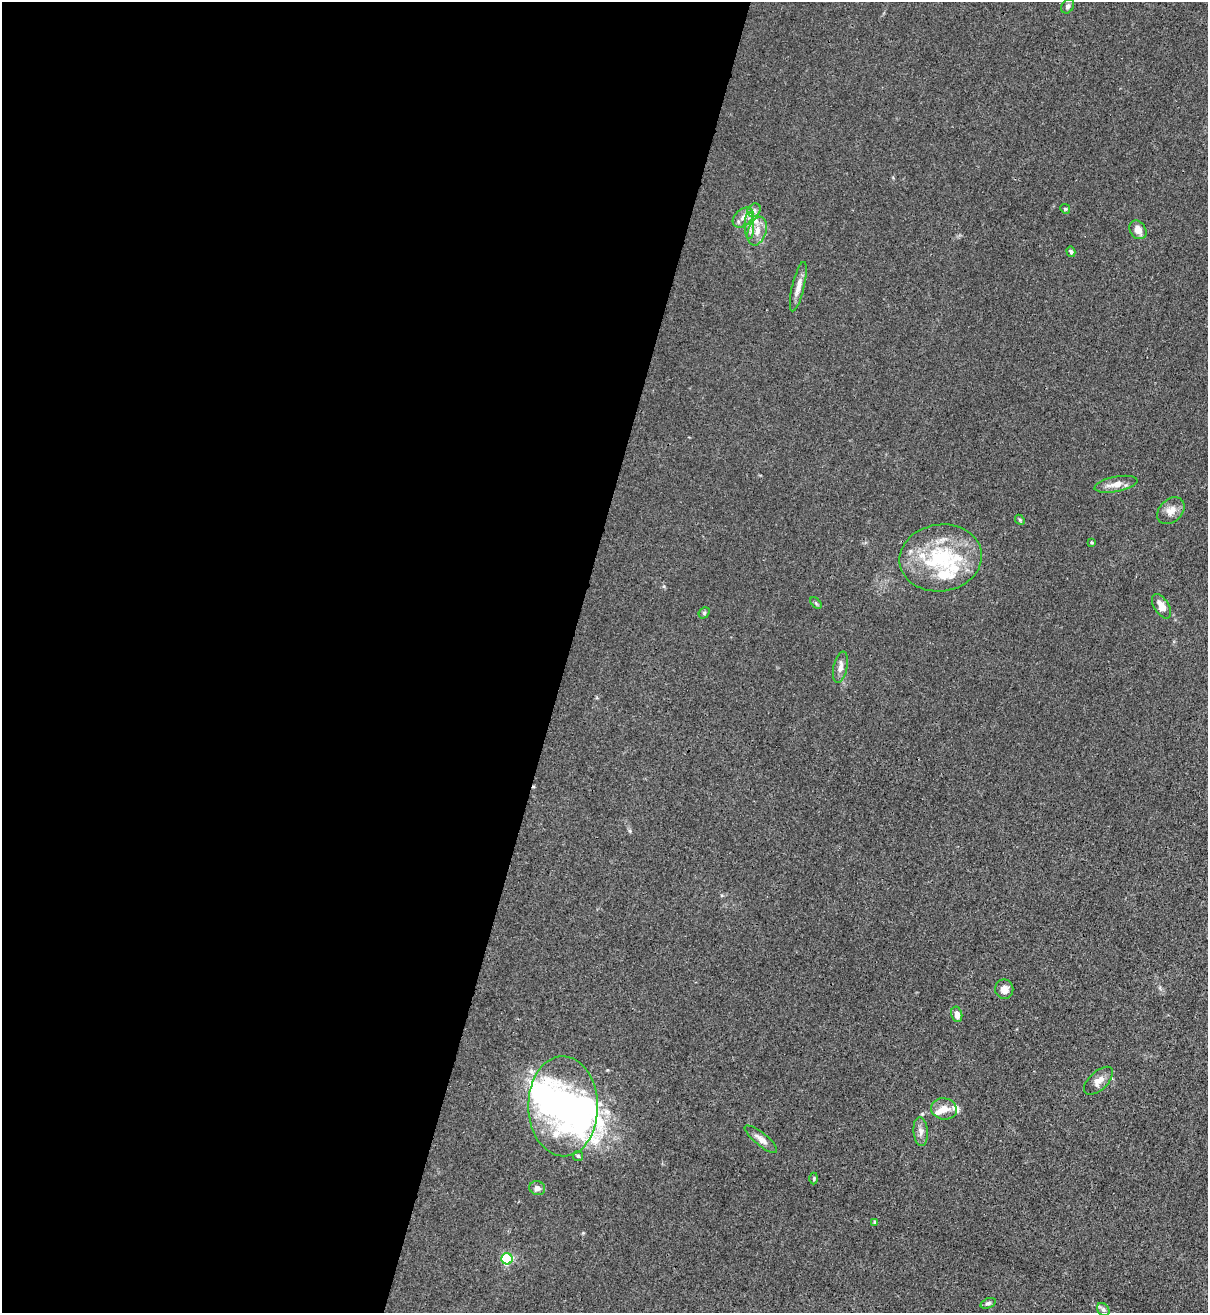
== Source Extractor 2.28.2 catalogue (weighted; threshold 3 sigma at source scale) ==
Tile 5 of 4 x 4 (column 1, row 2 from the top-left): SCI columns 216-1421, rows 2653-3963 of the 5381 x 5304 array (HDU 1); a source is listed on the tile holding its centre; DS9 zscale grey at full resolution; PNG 1210 x 1315 px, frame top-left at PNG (2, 2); each listed source drawn as its Kron ellipse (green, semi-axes under 4 px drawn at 4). Shown black and unused: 47% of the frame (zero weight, under 3 of 4 exposures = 7% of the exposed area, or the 3 px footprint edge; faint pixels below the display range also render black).
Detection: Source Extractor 2.28.2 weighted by HDU 2 'WHT'; one run over the whole footprint, this tile lists its part. Background 0.0241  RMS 0.0029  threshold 0.0129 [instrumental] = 3 sigma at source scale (4.5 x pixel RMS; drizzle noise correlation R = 1.50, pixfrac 1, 0.05/0.05 arcsec/px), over >= 5 px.
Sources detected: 47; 4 inside a brighter object's white glare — neither listed nor drawn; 11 inside a brighter listed object's ellipse — not listed separately; the other 32 listed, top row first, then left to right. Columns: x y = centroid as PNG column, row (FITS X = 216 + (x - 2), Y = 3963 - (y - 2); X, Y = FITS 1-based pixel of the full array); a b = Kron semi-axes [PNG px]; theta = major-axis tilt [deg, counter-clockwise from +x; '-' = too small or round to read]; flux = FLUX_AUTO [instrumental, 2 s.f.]
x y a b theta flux
1068 6 8 6 58 0.75
1065 209 5 4 - 0.33
754 210 7 6 - 0.84
743 218 12 8 42 2
749 225 13 5 90 1.5
1138 230 10 7 -56 2.4
757 231 15 9 72 2.9
1071 252 5 4 - 0.57
798 287 25 6 77 2.5
1116 484 22 7 11 2.9
1171 511 15 11 44 2.4
1020 520 5 4 - 0.34
1092 542 4 3 - 0.3
941 558 41 33 8 23
816 603 7 4 -46 0.42
1162 606 14 7 -58 2.8
704 613 6 4 48 0.43
840 667 16 7 78 1.8
1004 989 10 9 - 2
957 1014 8 5 -77 1.9
1098 1081 18 9 43 2.2
563 1106 50 35 -89 48
944 1109 13 10 -9 2.7
921 1132 14 7 -85 1.5
761 1139 20 6 -39 1.8
578 1156 5 5 - 0.4
814 1179 6 3 -90 0.28
537 1188 8 7 - 1.3
875 1222 4 4 - 0.44
507 1259 5 5 - 22
988 1303 8 5 21 0.61
1103 1309 7 5 -53 0.67